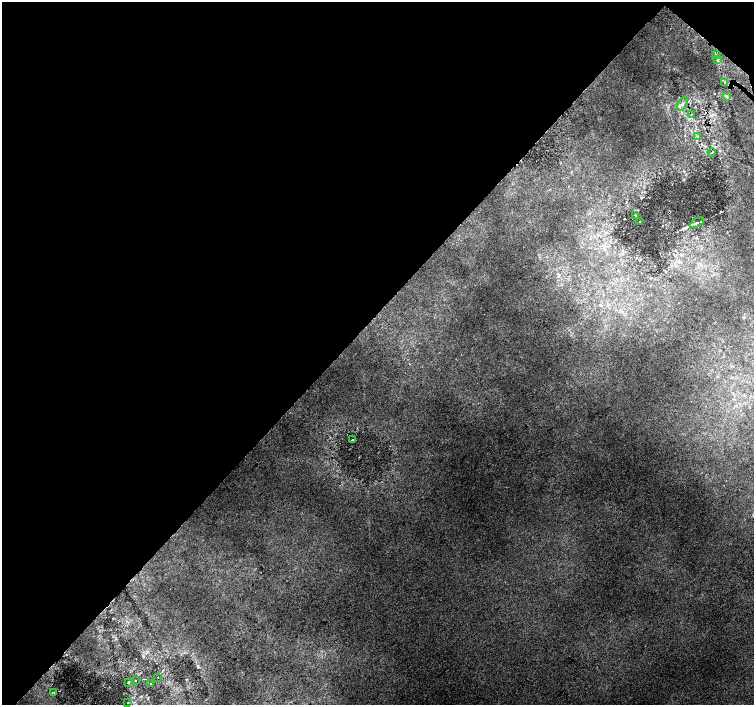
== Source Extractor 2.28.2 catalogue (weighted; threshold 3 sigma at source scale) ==
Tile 2 of 4 x 4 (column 2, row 1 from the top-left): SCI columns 1539-3041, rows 4487-5892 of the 6074 x 6092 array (HDU 1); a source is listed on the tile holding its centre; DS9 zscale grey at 2 x 2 block average (1 PNG px = mean of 2 x 2 image px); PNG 756 x 707 px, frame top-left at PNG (2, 2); each listed source drawn as its Kron ellipse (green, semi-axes under 4 px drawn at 4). Shown black and unused: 46% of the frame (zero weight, under 2 of 3 exposures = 2% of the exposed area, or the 3 px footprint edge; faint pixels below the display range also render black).
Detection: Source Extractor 2.28.2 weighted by HDU 2 'WHT'; one run over the whole footprint, this tile lists its part. Background 0.0316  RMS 0.0079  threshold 0.0358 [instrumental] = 3 sigma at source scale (4.5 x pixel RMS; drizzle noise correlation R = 1.50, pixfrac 1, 0.0396/0.0396 arcsec/px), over >= 5 px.
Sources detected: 18; all 18 listed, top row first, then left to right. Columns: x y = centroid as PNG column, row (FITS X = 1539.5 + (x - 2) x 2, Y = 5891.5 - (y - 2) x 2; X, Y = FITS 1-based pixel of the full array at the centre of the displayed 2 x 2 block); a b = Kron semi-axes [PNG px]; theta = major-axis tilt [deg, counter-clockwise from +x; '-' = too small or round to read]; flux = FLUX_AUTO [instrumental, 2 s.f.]
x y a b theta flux
716 54 3 2 - 1.5
718 60 3 2 - 1.8
724 83 2 2 - 1
726 96 3 2 - 1.6
682 104 8 3 57 6.5
691 114 3 2 - 0.95
698 137 4 3 - 2
712 152 4 2 - 1.3
636 215 3 2 - 0.98
640 222 2 2 - 0.72
697 223 7 2 31 2.7
352 440 2 2 - 1.9
158 677 2 2 - 2.8
135 680 2 2 - 6.5
128 682 2 2 - 2.2
151 684 2 2 - 7.9
54 692 3 2 - 1
128 703 2 2 - 1.7
Diffuse or blended objects may show on this block-average render without a row.